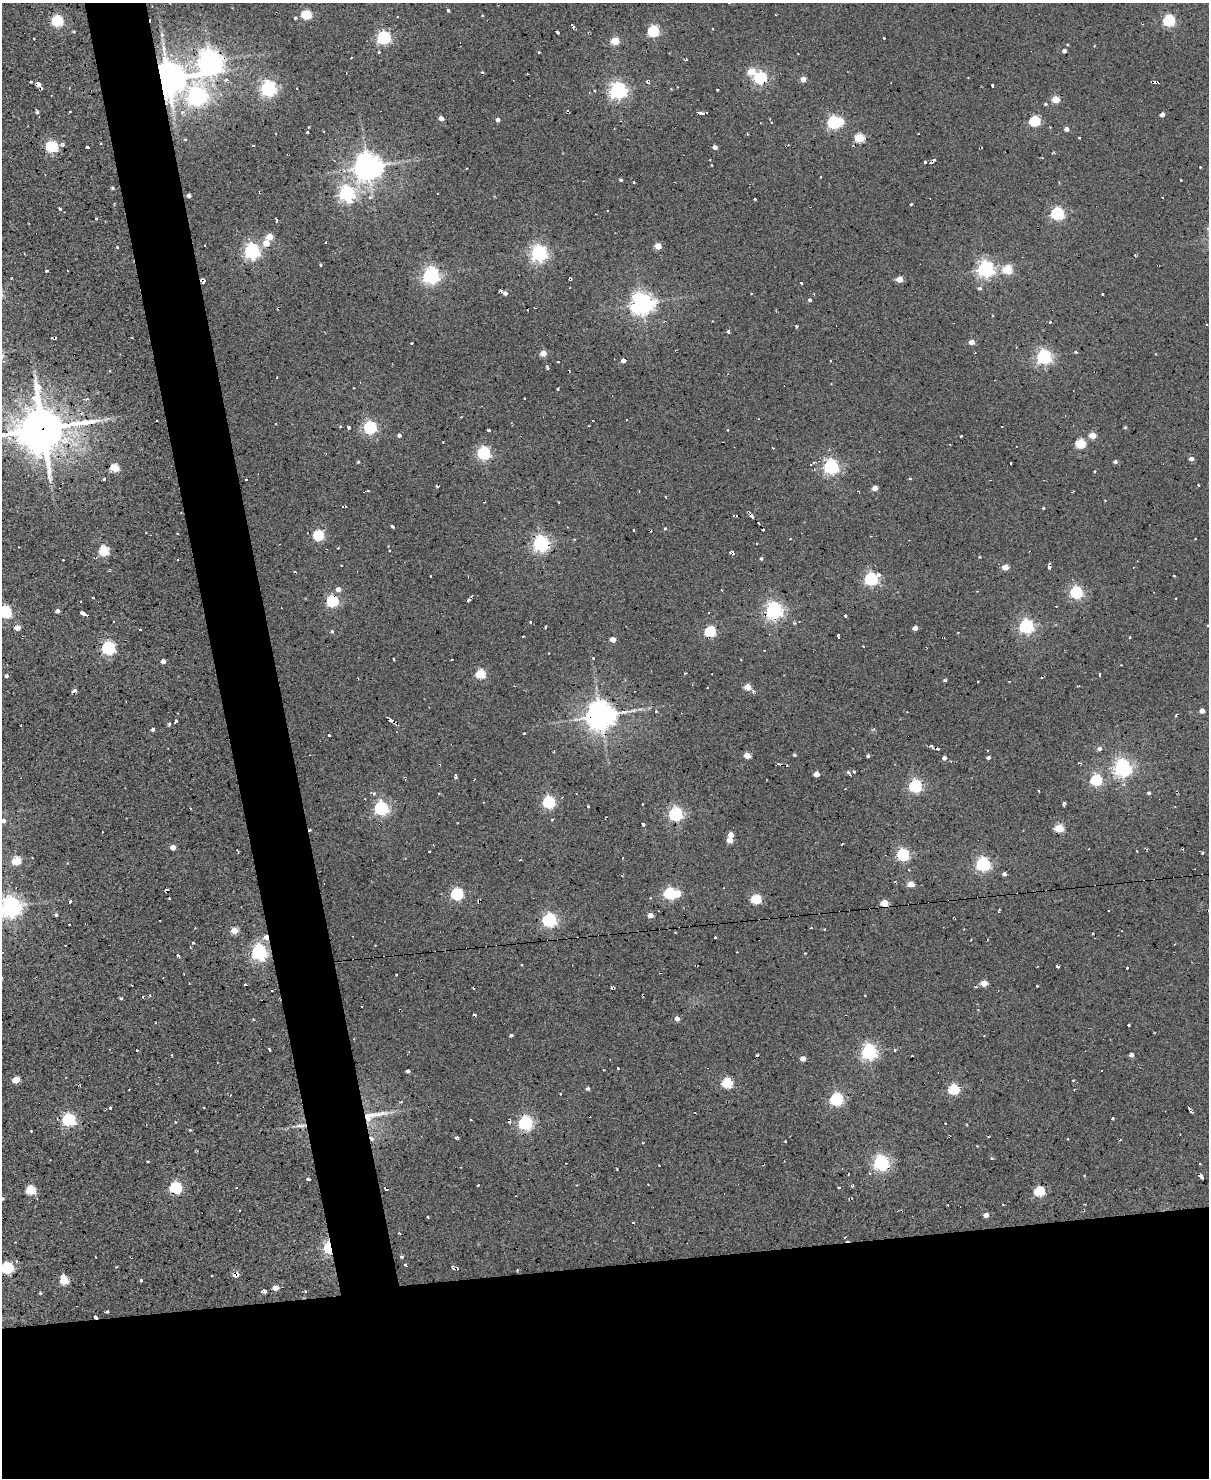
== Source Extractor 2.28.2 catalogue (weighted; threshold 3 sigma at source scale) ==
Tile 11 of 4 x 3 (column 3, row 3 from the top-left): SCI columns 2413-3619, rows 244-1719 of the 4825 x 4803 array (HDU 1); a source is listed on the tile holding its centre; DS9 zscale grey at full resolution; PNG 1211 x 1480 px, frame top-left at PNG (2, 3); no overlay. Shown black and unused: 19% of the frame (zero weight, under 2 of 3 exposures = <1% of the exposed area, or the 3 px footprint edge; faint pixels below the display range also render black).
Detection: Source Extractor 2.28.2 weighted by HDU 2 'WHT'; one run over the whole footprint, this tile lists its part. Background 0.0779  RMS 0.12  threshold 0.537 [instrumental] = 3 sigma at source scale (4.5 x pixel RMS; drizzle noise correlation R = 1.50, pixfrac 1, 0.05/0.05 arcsec/px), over >= 5 px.
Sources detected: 389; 2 inside a brighter object's white glare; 28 cosmic-ray / hot-pixel residue — not listed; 2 inside a brighter listed object's ellipse — not listed separately; the other 357 listed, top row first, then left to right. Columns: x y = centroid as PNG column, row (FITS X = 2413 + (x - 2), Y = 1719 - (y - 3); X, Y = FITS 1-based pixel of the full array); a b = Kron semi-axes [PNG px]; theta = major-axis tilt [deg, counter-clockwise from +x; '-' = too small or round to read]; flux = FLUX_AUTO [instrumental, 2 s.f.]
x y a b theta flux
449 11 3 3 - 36
306 15 6 5 - 620
295 18 5 4 - 25
1169 20 5 5 - 1500
57 21 6 5 - 1400
573 26 5 3 - 24
73 31 3 2 - 17
653 31 6 5 - 1300
557 32 3 3 - 21
162 35 7 5 -87 29
384 37 6 5 - 2500
34 38 3 2 - 12
884 38 3 3 - 12
615 41 5 5 - 320
1064 51 4 4 - 39
379 52 3 3 - 19
539 52 3 2 - 15
351 57 3 2 - 13
210 62 9 8 - 12000
751 71 5 5 - 300
482 72 4 3 - 11
760 78 6 5 - 2000
168 79 10 9 - 31000
803 79 4 4 - 140
226 81 5 4 - 42
31 82 3 2 - 11
647 82 7 3 -44 18
38 84 6 5 - 44
992 85 4 3 - 26
297 88 3 2 - 12
268 89 6 6 - 3600
618 90 6 6 - 4600
717 90 3 2 - 11
196 96 8 8 - 4900
1055 99 5 4 - 310
1045 104 5 4 - 16
37 111 5 3 - 26
70 112 3 2 - 16
707 112 3 2 - 9.9
700 113 7 3 -5 51
1162 115 4 4 - 59
441 118 5 5 - 53
498 120 4 4 - 42
1034 121 5 5 - 980
834 122 6 5 - 1900
771 123 3 2 - 12
1066 129 4 4 - 60
307 132 3 3 - 15
748 134 3 2 - 11
859 138 5 5 - 600
1079 138 3 2 - 9.8
185 139 5 3 - 10
101 143 3 2 - 8.8
253 145 3 2 - 10
51 147 6 5 - 1500
87 147 3 3 - 34
715 147 4 4 - 47
933 161 7 3 36 34
925 162 3 3 - 31
368 167 8 8 - 18000
621 180 4 3 - 17
1181 180 3 2 - 11
634 182 3 2 - 8.7
112 188 3 3 - 18
347 193 6 6 - 3700
189 196 4 3 - 42
494 196 3 3 - 12
370 197 6 6 - 26
755 199 3 3 - 12
911 204 4 3 - 19
60 209 6 4 -44 18
1057 213 6 5 - 2100
276 220 3 2 - 23
269 237 5 4 - 210
266 243 5 4 - 190
326 243 3 3 - 19
205 245 2 2 - 8.2
658 246 5 4 - 180
117 247 3 3 - 19
252 251 6 6 - 3800
539 253 6 6 - 4500
1135 255 3 2 - 11
320 265 3 3 - 19
985 269 6 6 - 4600
1007 270 5 5 - 540
47 271 3 2 - 14
431 275 6 6 - 4400
899 279 4 4 - 200
204 281 6 4 -90 36
801 283 3 3 - 15
979 288 5 5 - 24
500 290 3 3 - 42
505 293 5 4 - 37
1102 294 3 2 - 8.8
810 300 4 4 - 25
642 303 7 7 - 9800
1050 322 3 3 - 23
1207 324 3 2 - 12
796 326 3 3 - 26
728 332 6 3 -90 17
52 338 3 3 - 23
972 342 4 4 - 100
411 343 2 2 - 8.7
1076 352 4 3 - 20
543 353 4 4 - 170
1044 357 6 6 - 3400
831 360 3 3 - 13
558 361 3 3 - 15
623 361 4 4 - 60
547 366 5 4 - 18
277 377 3 2 - 9.9
354 388 3 2 - 9.4
558 389 3 2 - 12
524 398 2 2 - 11
156 421 3 2 - 14
340 426 3 3 - 17
349 427 4 3 - 32
370 427 6 5 - 2000
1125 428 4 3 - 15
42 429 16 16 - 47000
489 430 3 3 - 14
728 430 3 2 - 10
399 435 4 4 - 32
1092 435 5 4 - 210
961 436 3 3 - 21
1080 444 5 5 - 730
484 453 6 5 - 2100
1191 458 5 5 - 46
358 462 5 3 - 11
1115 462 4 4 - 30
1011 463 3 2 - 16
810 465 4 3 - 14
831 467 6 6 - 3200
114 468 5 5 - 480
814 469 4 2 - 7.5
1095 471 3 2 - 15
104 479 3 3 - 14
246 479 3 2 - 12
910 479 4 3 - 15
1198 485 3 2 - 12
437 486 3 3 - 19
875 488 4 4 - 100
367 491 3 3 - 23
1043 508 3 3 - 14
752 516 4 3 - 44
392 526 4 3 - 26
665 528 4 4 - 11
763 530 3 3 - 18
318 535 5 5 - 1000
790 539 3 2 - 8.9
541 544 6 6 - 4300
338 548 3 2 - 9.2
390 550 2 2 - 9
104 551 5 5 - 790
732 552 5 3 - 27
980 557 3 3 - 9
761 558 4 3 - 19
1050 563 3 3 - 28
341 565 2 2 - 8.6
1005 567 4 4 - 200
1049 567 4 3 - 26
430 576 2 2 - 10
871 579 7 5 20 2200
338 589 5 5 - 62
1076 593 6 5 - 1800
93 598 3 2 - 11
1176 599 3 3 - 13
468 600 6 4 25 19
332 601 5 5 - 1400
57 611 4 4 - 46
774 611 6 6 - 5000
5 612 6 5 - 1800
84 614 7 3 -24 79
845 616 3 3 - 16
113 622 3 2 - 13
530 622 3 3 - 13
1026 626 6 6 - 2900
546 627 3 3 - 19
17 628 5 4 - 110
915 628 4 4 - 80
140 630 3 3 - 19
332 631 5 4 - 20
710 632 5 5 - 990
523 636 3 2 - 13
839 636 5 2 - 18
613 639 4 4 - 110
863 646 3 2 - 10
108 648 6 6 - 2200
764 650 3 2 - 9.5
593 658 3 3 - 16
393 659 3 2 - 8.1
452 659 3 2 - 14
163 661 4 4 - 58
480 674 5 5 - 690
1099 675 3 2 - 18
6 676 4 4 - 30
945 681 4 3 - 20
748 687 5 4 - 200
74 691 6 3 16 46
656 711 3 3 - 9.4
1202 711 4 4 - 58
600 716 9 8 - 19000
387 717 3 2 - 11
390 720 4 3 - 20
175 721 5 3 - 24
170 724 5 4 - 18
153 729 4 4 - 24
524 733 3 2 - 18
329 735 3 3 - 22
937 749 4 3 - 21
1099 749 6 5 - 32
747 755 5 5 - 140
794 755 4 3 - 16
868 756 4 4 - 20
944 758 5 4 - 39
988 758 4 3 - 27
778 764 3 2 - 19
787 765 3 2 - 15
1122 768 6 6 - 5300
854 772 4 4 - 12
849 773 9 3 -49 22
816 774 4 4 - 130
456 776 5 3 - 24
1096 780 5 5 - 1300
915 786 6 5 - 2000
374 793 5 4 - 17
1149 793 4 3 - 16
549 802 5 5 - 1800
1064 803 4 4 - 29
642 804 2 2 - 8.9
588 806 3 2 - 11
381 808 6 6 - 2200
676 814 6 6 - 2600
552 819 4 3 - 15
3 821 5 5 - 47
457 823 2 2 - 6.7
643 825 4 3 - 25
1059 828 5 4 - 520
310 830 4 3 - 18
102 832 3 2 - 7.8
730 834 5 4 - 76
730 840 5 5 - 140
173 847 4 4 - 110
429 851 3 2 - 12
1203 853 3 3 - 13
902 855 5 5 - 1700
520 860 3 2 - 15
16 861 5 5 - 570
983 864 6 6 - 2600
1004 874 4 4 - 33
896 882 5 2 - 11
911 884 5 4 - 210
166 889 3 2 - 18
457 894 6 5 - 1600
669 894 5 5 - 1400
169 898 3 3 - 23
756 899 5 5 - 790
70 902 4 3 - 34
884 903 5 4 - 280
11 907 7 7 - 8200
999 910 4 2 - 18
1108 911 3 2 - 12
56 915 4 4 - 22
650 915 5 5 - 77
549 920 6 5 - 2700
69 924 3 2 - 6.7
234 931 5 4 - 230
675 932 4 2 - 8
266 937 5 5 - 79
715 937 3 2 - 13
193 943 4 3 - 11
190 947 3 2 - 11
259 952 6 6 - 3700
178 956 6 3 -50 18
521 965 3 3 - 19
1058 967 4 3 - 25
1127 968 3 3 - 14
396 975 3 2 - 11
984 983 5 4 - 190
245 984 3 3 - 14
1037 986 3 3 - 13
150 995 4 3 - 12
121 998 3 3 - 14
361 1006 3 2 - 14
474 1014 4 3 - 28
677 1018 5 5 - 64
253 1019 3 3 - 12
1129 1026 3 3 - 22
511 1035 4 3 - 22
137 1050 3 2 - 15
269 1050 4 2 - 16
895 1050 3 3 - 22
869 1052 6 6 - 3800
757 1055 3 2 - 12
1131 1055 4 4 - 48
803 1059 5 5 - 64
618 1068 3 3 - 17
408 1071 4 3 - 30
15 1080 5 4 - 210
727 1083 5 5 - 910
588 1089 4 4 - 25
953 1089 5 5 - 960
561 1094 2 2 - 14
836 1099 6 5 - 2000
110 1108 3 3 - 21
204 1108 2 2 - 8.9
1189 1108 5 3 - 22
369 1117 20 11 33 190
1112 1118 3 2 - 13
69 1120 6 5 - 2300
471 1120 2 2 - 9
175 1122 3 3 - 20
509 1122 5 4 - 20
525 1123 6 6 - 2800
945 1123 2 2 - 14
301 1126 16 4 0 48
190 1130 4 3 - 10
31 1131 3 3 - 11
989 1136 4 3 - 11
456 1137 5 3 - 31
372 1138 7 4 -60 45
1067 1139 2 2 - 8.9
785 1141 3 2 - 15
147 1161 3 3 - 27
881 1163 6 6 - 3700
1200 1164 3 2 - 8.2
870 1173 4 4 - 14
1201 1176 5 4 - 73
308 1179 4 3 - 40
853 1185 4 4 - 13
175 1188 6 5 - 1500
236 1188 2 2 - 7.4
839 1188 3 3 - 16
385 1189 4 2 - 21
30 1190 5 5 - 640
1039 1191 5 5 - 820
2 1199 4 3 - 18
1003 1205 3 2 - 17
986 1215 4 4 - 79
428 1217 3 2 - 12
633 1222 3 2 - 14
845 1237 4 2 - 10
329 1248 6 4 -76 1900
402 1257 4 3 - 18
7 1268 6 5 - 1400
453 1268 4 2 - 12
517 1270 4 3 - 10
236 1275 8 4 14 53
212 1276 2 2 - 9.3
64 1280 6 5 - 530
141 1280 3 3 - 39
275 1288 5 4 - 110
265 1291 4 4 - 34
305 1291 4 2 - 7.6
40 1293 4 4 - 11
107 1312 3 3 - 22
96 1317 4 3 - 24
Overlapping masked pixels (flux is a lower limit): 11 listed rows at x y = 168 79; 204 281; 42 429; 310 830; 266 937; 369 1117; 301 1126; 372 1138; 329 1248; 236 1275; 96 1317
Isophote crosses this tile's border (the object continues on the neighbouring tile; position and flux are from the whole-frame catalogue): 6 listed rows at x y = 42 429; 5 612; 3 821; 11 907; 2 1199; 7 1268